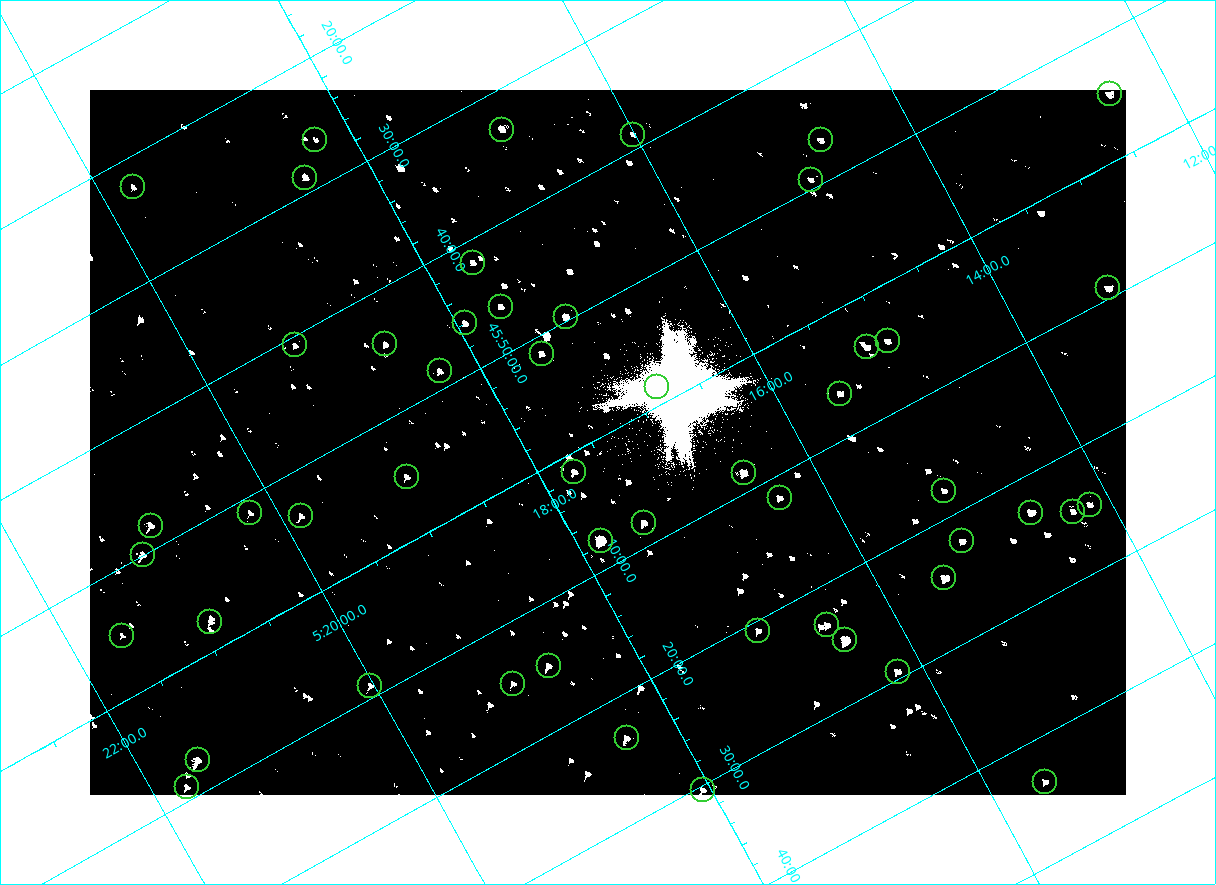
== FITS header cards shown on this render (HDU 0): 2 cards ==
NAXIS1  =                 2072
NAXIS2  =                 1410

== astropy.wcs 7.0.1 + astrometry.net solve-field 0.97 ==
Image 2072 x 1410 px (HDU 0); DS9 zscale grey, zoomed out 1/2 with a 90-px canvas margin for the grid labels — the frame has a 2x2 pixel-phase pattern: the four 2x2 pixel phases sit at different levels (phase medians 80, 80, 80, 144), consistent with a one-shot-colour (mosaic) sensor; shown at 1/2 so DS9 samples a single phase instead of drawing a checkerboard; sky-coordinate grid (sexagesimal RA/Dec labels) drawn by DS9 from the SOLVED WCS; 51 Tycho-2 reference stars matched to detected sources circled (green)
Header WCS: none
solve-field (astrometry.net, Tycho-2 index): SOLVED blind (the file carries no WCS)
Solved WCS: RA---TAN-SIP/DEC--TAN-SIP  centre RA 05:17:23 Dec +46:01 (79.35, +46.01 deg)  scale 2.54 arcsec/px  FOV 87.7' x 59.7'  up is -151 deg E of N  parity flipped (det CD > 0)
(file carries no celestial WCS; the grid is the blind solution)
Tycho-2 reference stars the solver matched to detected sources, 51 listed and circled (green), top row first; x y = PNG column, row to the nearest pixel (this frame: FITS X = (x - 90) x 2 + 1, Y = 1410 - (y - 90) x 2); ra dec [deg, ICRS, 3 dp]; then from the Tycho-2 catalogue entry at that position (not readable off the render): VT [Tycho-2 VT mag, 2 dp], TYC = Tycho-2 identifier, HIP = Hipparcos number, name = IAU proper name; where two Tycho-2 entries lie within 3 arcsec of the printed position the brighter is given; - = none
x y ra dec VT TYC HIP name
1110 94 78.114 +45.913 9.89 3345-1356-1 - -
502 130 79.231 +45.552 9.98 3358-927-1 - -
632 134 79.004 +45.647 11.41 3358-2181-1 - -
315 140 79.570 +45.438 11.18 3358-2771-1 - -
820 140 78.675 +45.779 11.07 3345-1858-1 - -
305 178 79.625 +45.478 9.93 3358-231-1 - -
810 180 78.730 +45.821 11.17 3345-560-1 - -
132 187 79.937 +45.373 10.74 3358-949-1 - -
472 262 79.411 +45.697 10.62 3358-1083-1 - -
1108 288 78.300 +46.154 9.71 3345-874-1 - -
500 306 79.404 +45.771 10.28 3358-1309-1 - -
566 316 79.298 +45.827 8.77 3358-3023-1 - -
465 323 79.483 +45.767 10.14 3358-481-1 - -
888 341 78.747 +46.074 10.28 3345-730-1 - -
385 344 79.645 +45.739 10.39 3358-323-1 - -
294 345 79.806 +45.679 11.23 3358-1039-1 - -
866 347 78.791 +46.067 9.53 3358-1478-1 - -
542 354 79.377 +45.856 9.99 3358-2785-1 - -
440 371 79.575 +45.809 10.46 3358-3067-1 - -
657 386 79.203 +45.975 10.21 3358-3142-1 - -
840 394 78.883 +46.107 10.16 3358-1042-1 - -
574 472 79.434 +46.025 9.87 3358-2812-1 - -
744 473 79.133 +46.141 8.10 3358-3148-1 - -
406 476 79.737 +45.917 10.42 3358-2222-1 - -
944 490 78.790 +46.297 10.91 3358-2798-1 - -
780 498 79.092 +46.196 10.35 3358-1074-1 - -
1090 504 78.541 +46.411 10.86 3345-1321-1 - -
1031 512 78.654 +46.383 8.84 3345-1869-1 - -
1073 512 78.578 +46.409 10.96 3345-1097-1 - -
250 513 80.050 +45.855 11.27 3358-2824-1 - -
300 516 79.963 +45.894 10.08 3358-2584-1 - -
644 522 79.360 +46.135 9.37 3358-2973-1 - -
150 526 80.238 +45.802 9.43 3358-655-1 - -
601 540 79.453 +46.128 7.41 3358-2414-1 - -
962 541 78.806 +46.372 10.28 3358-1208-1 - -
142 554 80.281 +45.832 9.52 3358-2963-1 - -
944 578 78.874 +46.406 8.07 3358-1254-1 - -
210 622 80.228 +45.962 10.38 3358-2502-1 - -
827 625 79.131 +46.386 9.87 3358-62-1 - -
758 630 79.260 +46.346 10.40 3358-902-1 - -
122 636 80.398 +45.917 10.91 3358-2348-1 - -
845 640 79.113 +46.416 6.95 3358-1284-1 - -
548 666 79.670 +46.248 10.61 3358-2504-1 - -
898 672 79.049 +46.490 10.10 3358-1590-1 - -
513 684 79.751 +46.245 10.97 3358-2202-1 - -
370 686 80.007 +46.150 10.36 3358-1438-1 - -
626 738 79.602 +46.390 9.90 3358-202-1 - -
198 760 80.388 +46.123 8.89 3358-1920-1 - -
1045 782 78.889 +46.726 10.59 3358-58-1 - -
186 787 80.435 +46.149 10.14 3358-1944-1 - -
702 790 79.516 +46.506 10.34 3358-900-1 - -